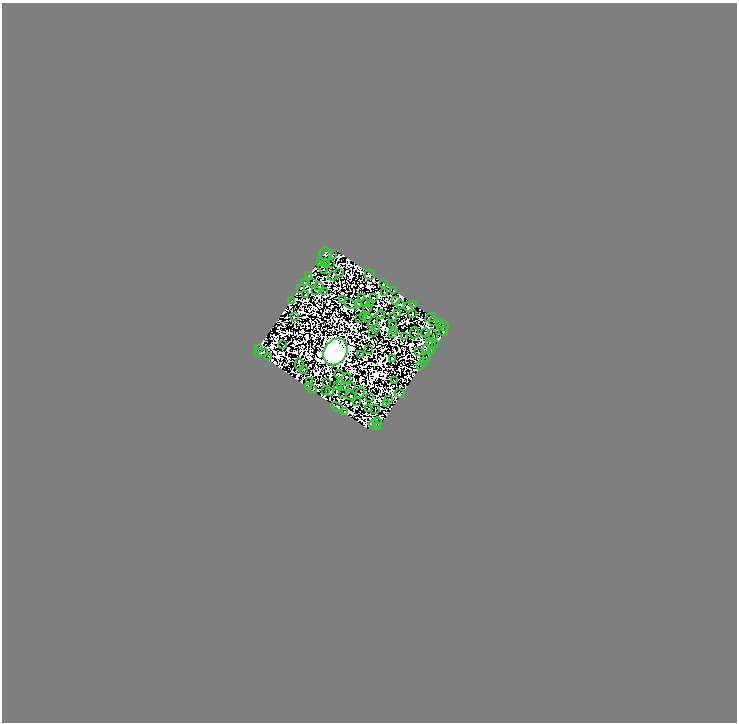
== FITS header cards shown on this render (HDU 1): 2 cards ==
NAXIS1  =                  735
NAXIS2  =                  720

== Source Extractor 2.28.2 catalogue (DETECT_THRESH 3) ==
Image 735 x 720 px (HDU 1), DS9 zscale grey, 1 PNG px = 1 image px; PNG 739 x 724 px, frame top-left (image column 1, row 720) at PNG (2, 3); each listed source drawn as its Kron ellipse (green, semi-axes under 4 px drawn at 4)
Background 5.52e-05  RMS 3.4e-06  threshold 1.02e-05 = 3 sigma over >= 5 px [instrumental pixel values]
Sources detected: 217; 114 with non-positive FLUX_AUTO (blend fragments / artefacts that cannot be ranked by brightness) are neither listed nor drawn; the other 103 listed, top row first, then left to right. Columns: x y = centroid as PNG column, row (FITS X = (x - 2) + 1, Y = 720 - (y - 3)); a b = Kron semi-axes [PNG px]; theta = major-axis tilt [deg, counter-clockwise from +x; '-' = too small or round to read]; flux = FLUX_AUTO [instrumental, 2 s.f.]
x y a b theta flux
325 254 6 6 - 0.55
332 255 4 2 - 0.0093
321 261 2 2 - 0.25
326 263 4 2 - 0.27
330 263 3 2 - 0.29
323 267 7 2 -59 0.42
339 273 2 2 - 0.14
370 274 5 5 - 0.11
309 276 3 2 - 0.19
332 276 4 2 - 0.44
304 282 4 3 - 1.2
312 283 2 2 - 0.64
383 284 3 2 - 0.32
319 287 5 3 - 0.089
301 288 3 2 - 0.22
316 290 3 2 - 0.57
394 291 2 2 - 0.23
325 292 3 2 - 0.15
385 292 3 2 - 0.09
306 295 3 2 - 0.26
362 298 2 2 - 0.27
373 298 3 2 - 0.066
291 300 2 2 - 0.32
342 300 3 2 - 0.08
396 300 3 3 - 0.29
365 303 3 2 - 0.4
351 304 7 2 -27 0.058
371 304 2 2 - 0.14
400 304 4 2 - 0.34
358 305 4 3 - 0.23
414 305 2 2 - 0.046
409 307 5 3 - 1.5
367 308 4 4 - 0.15
397 313 4 2 - 0.095
413 314 3 2 - 0.062
380 315 4 2 - 0.26
363 316 2 2 - 0.25
294 317 3 2 - 0.19
368 317 3 3 - 0.4
393 317 4 3 - 0.36
431 317 6 2 28 0.99
359 318 2 2 - 0.18
373 322 7 2 68 0.06
433 322 4 2 - 1.1
392 324 3 2 - 0.0058
439 324 4 3 - 0.24
443 327 6 4 22 0.98
375 329 3 2 - 0.41
395 331 3 2 - 0.21
373 332 2 2 - 0.28
414 332 6 3 85 0.099
443 332 4 3 - 1.4
426 333 4 2 - 0.35
392 334 4 2 - 0.19
433 334 5 2 - 0.11
405 337 4 3 - 0.0058
429 338 3 2 - 0.31
431 344 6 2 -52 0.39
435 344 3 2 - 0.17
283 345 4 2 - 0.22
258 348 3 2 - 0.35
426 348 3 3 - 0.81
368 350 2 2 - 0.25
431 351 4 2 - 0.44
335 352 14 11 57 1800
418 352 3 2 - 0.21
261 353 7 2 5 1.8
360 355 3 2 - 0.49
269 356 2 2 - 0.54
392 358 3 3 - 0.42
426 358 2 2 - 0.063
424 361 3 3 - 0.27
299 364 6 2 -83 0.043
421 365 3 2 - 0.12
304 369 3 2 - 0.26
339 374 5 3 - 0.072
346 378 5 2 - 0.48
310 381 3 2 - 0.28
394 381 3 2 - 0.4
327 383 3 2 - 0.39
341 383 3 2 - 0.14
337 386 3 2 - 0.13
344 386 3 2 - 0.069
308 387 3 2 - 0.34
352 387 3 2 - 0.25
312 390 4 2 - 0.69
325 390 2 2 - 0.28
330 392 3 2 - 0.65
360 393 6 2 63 0.041
343 394 2 2 - 0.32
400 394 5 3 - 1.1
351 396 5 2 - 0.062
370 398 3 2 - 0.14
389 399 3 2 - 0.47
357 402 3 2 - 0.96
387 404 3 2 - 0.11
337 407 6 3 -29 0.43
369 409 2 2 - 0.2
375 409 5 2 - 0.17
345 411 4 2 - 0.41
378 422 5 2 - 0.27
374 425 6 2 -11 0.38
377 427 3 3 - 0.86
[114 non-positive-flux detections neither listed nor drawn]